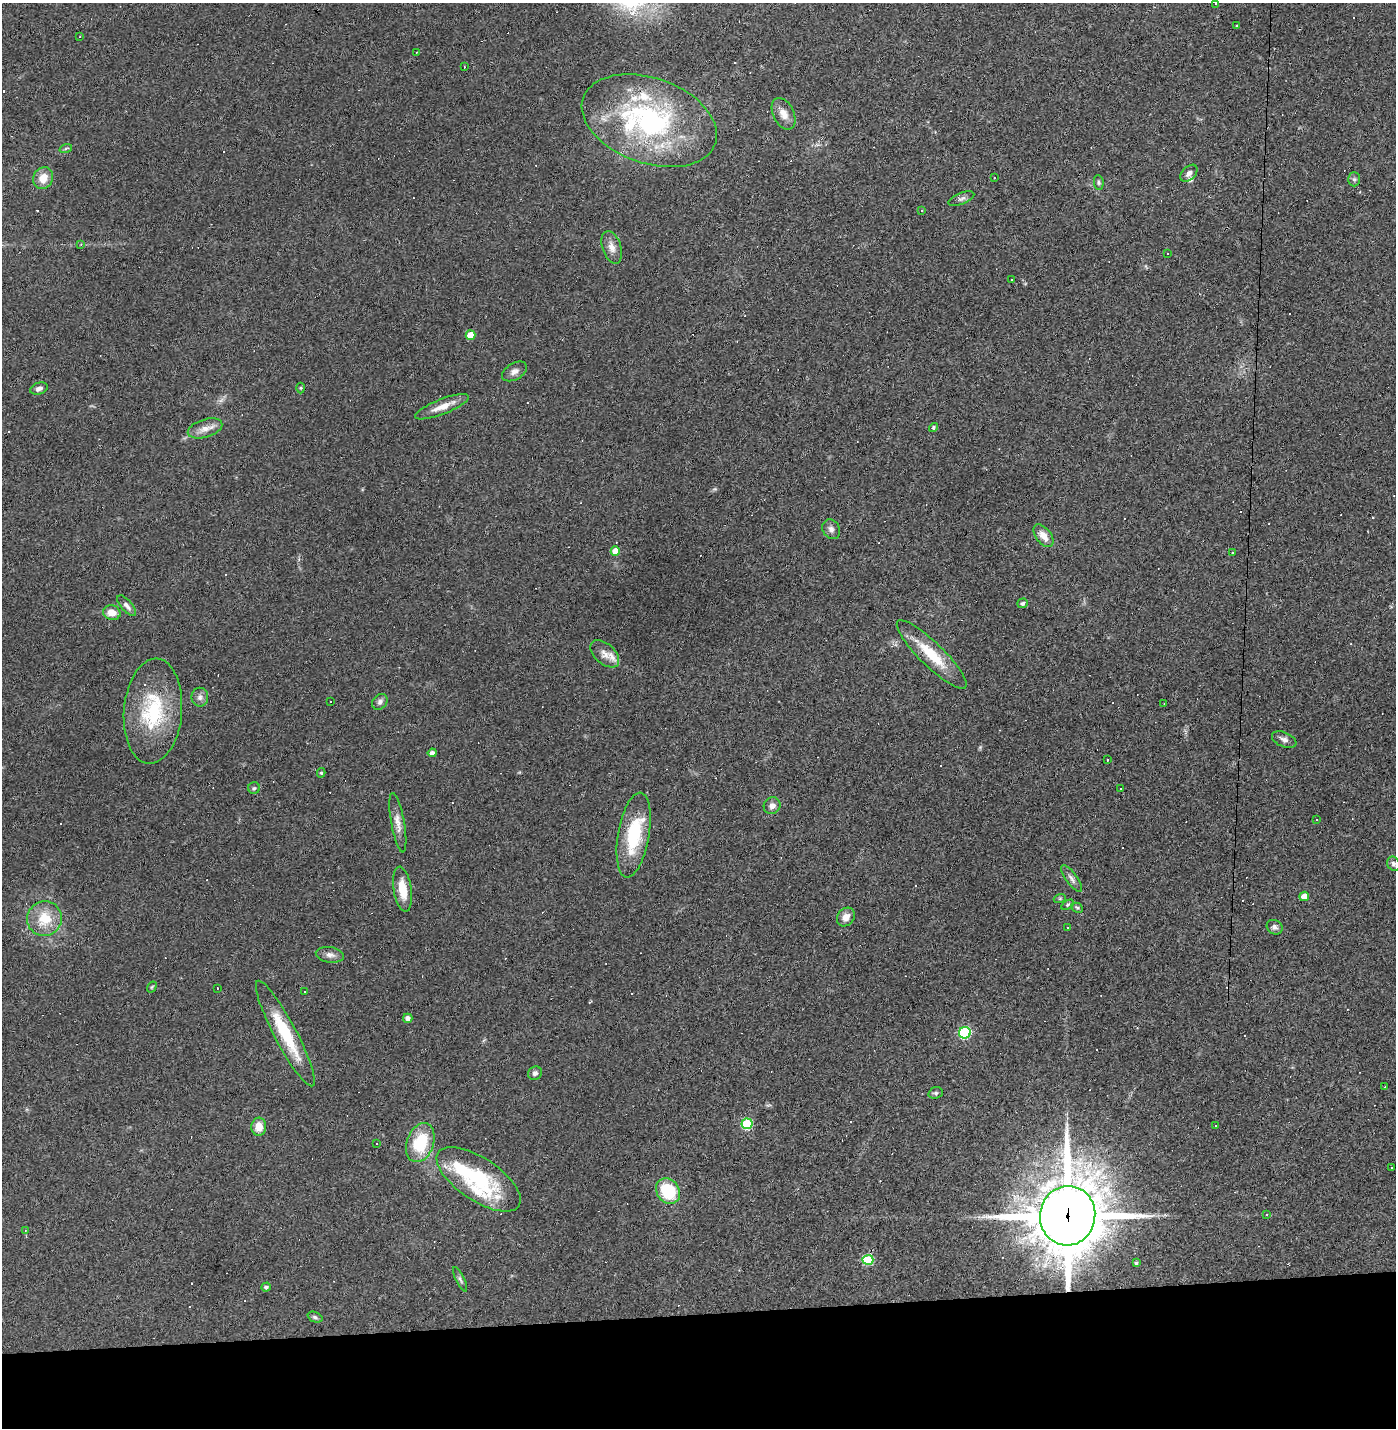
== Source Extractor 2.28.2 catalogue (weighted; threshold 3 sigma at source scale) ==
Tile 8 of 3 x 3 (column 2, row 3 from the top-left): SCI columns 1426-2819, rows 1-1426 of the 4242 x 4278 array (HDU 1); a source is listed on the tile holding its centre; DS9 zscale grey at full resolution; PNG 1398 x 1430 px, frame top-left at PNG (2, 3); each listed source drawn as its Kron ellipse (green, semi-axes under 4 px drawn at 4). Shown black and unused: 8% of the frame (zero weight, under 3 of 4 exposures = <1% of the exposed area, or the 3 px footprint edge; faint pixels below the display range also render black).
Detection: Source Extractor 2.28.2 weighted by HDU 2 'WHT'; one run over the whole footprint, this tile lists its part. Background 0.0416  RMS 0.005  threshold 0.0224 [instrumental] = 3 sigma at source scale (4.5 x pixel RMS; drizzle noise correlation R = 1.50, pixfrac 1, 0.05/0.05 arcsec/px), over >= 5 px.
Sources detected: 147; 1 inside a brighter object's white glare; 51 cosmic-ray / hot-pixel residue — neither listed nor drawn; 8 inside a brighter listed object's ellipse — not listed separately; the other 87 listed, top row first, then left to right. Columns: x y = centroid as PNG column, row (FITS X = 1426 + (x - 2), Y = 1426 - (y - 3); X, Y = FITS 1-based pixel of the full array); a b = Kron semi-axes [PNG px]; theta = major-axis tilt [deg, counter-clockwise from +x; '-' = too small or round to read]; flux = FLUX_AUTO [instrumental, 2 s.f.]
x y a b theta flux
1216 4 3 3 - 0.69
1237 26 3 2 - 0.51
80 37 3 2 - 0.36
416 52 3 2 - 0.32
464 67 3 2 - 0.26
784 114 17 10 -64 4.7
649 121 70 42 -19 98
66 148 6 4 20 0.78
1189 173 10 6 45 2.3
43 178 11 9 60 6.7
994 178 2 2 - 0.31
1354 179 7 6 - 1.1
1099 183 7 4 -84 0.95
961 199 13 5 21 1.6
921 210 4 3 - 0.54
81 244 4 3 - 0.49
612 247 17 9 -71 4.1
1167 253 3 3 - 0.48
1011 279 3 2 - 0.54
470 335 5 4 - 9.3
514 371 13 8 30 2.7
301 388 5 3 - 0.48
39 389 9 5 20 1.9
442 407 28 7 21 6.2
934 427 5 4 - 0.88
205 428 18 9 17 4.5
831 529 10 8 -61 2.3
1043 536 13 7 -52 5
615 551 4 4 - 5.3
1233 553 3 3 - 0.74
1023 603 5 5 - 1.1
127 606 13 5 -49 2
112 613 9 7 -16 5.4
605 654 17 10 -42 4
932 654 47 12 -44 18
200 697 9 8 - 2.1
330 701 2 2 - 0.47
380 702 9 7 47 1.6
1164 703 3 2 - 0.44
153 711 53 29 85 39
1284 740 13 7 -23 2.2
432 753 4 4 - 2
1107 760 3 2 - 0.95
321 773 5 4 - 0.78
254 788 6 5 - 0.83
1120 788 3 3 - 0.99
772 806 9 8 - 2.6
1316 820 3 2 - 0.56
398 823 30 6 -80 4.5
634 835 43 15 80 28
1393 864 7 6 - 1.3
1072 879 16 5 -54 2.1
403 889 23 9 -81 9.4
1304 896 5 4 - 6.8
1060 898 6 4 19 0.63
1067 905 7 4 32 0.79
1077 908 6 4 -28 0.79
846 917 10 8 50 3.5
44 919 17 17 - 14
1275 927 8 7 - 1.7
1068 928 3 2 - 0.36
330 955 14 7 -8 2.6
152 987 6 4 59 0.58
217 988 3 2 - 0.34
305 991 2 2 - 0.35
408 1018 4 4 - 2.4
285 1033 59 11 -62 26
965 1033 6 6 - 56
535 1073 7 6 - 1.6
1385 1087 3 2 - 0.32
936 1093 7 5 20 0.91
747 1124 5 5 - 36
1215 1126 3 2 - 0.26
259 1127 9 7 86 5.3
420 1143 20 13 70 23
376 1144 3 3 - 1.6
1391 1168 3 3 - 1.1
479 1179 48 21 -34 45
668 1191 13 11 -54 22
1266 1214 3 3 - 0.73
1068 1216 30 27 81 3300
25 1231 4 3 - 0.52
868 1260 5 5 - 33
1136 1263 3 3 - 0.86
460 1279 13 4 -64 1.3
266 1287 5 4 - 1.2
315 1317 8 5 -21 1.1
Overlapping masked pixels (flux is a lower limit): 1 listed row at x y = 1068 1216
Isophote crosses this tile's border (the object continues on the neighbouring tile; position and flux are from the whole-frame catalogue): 1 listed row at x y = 1216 4